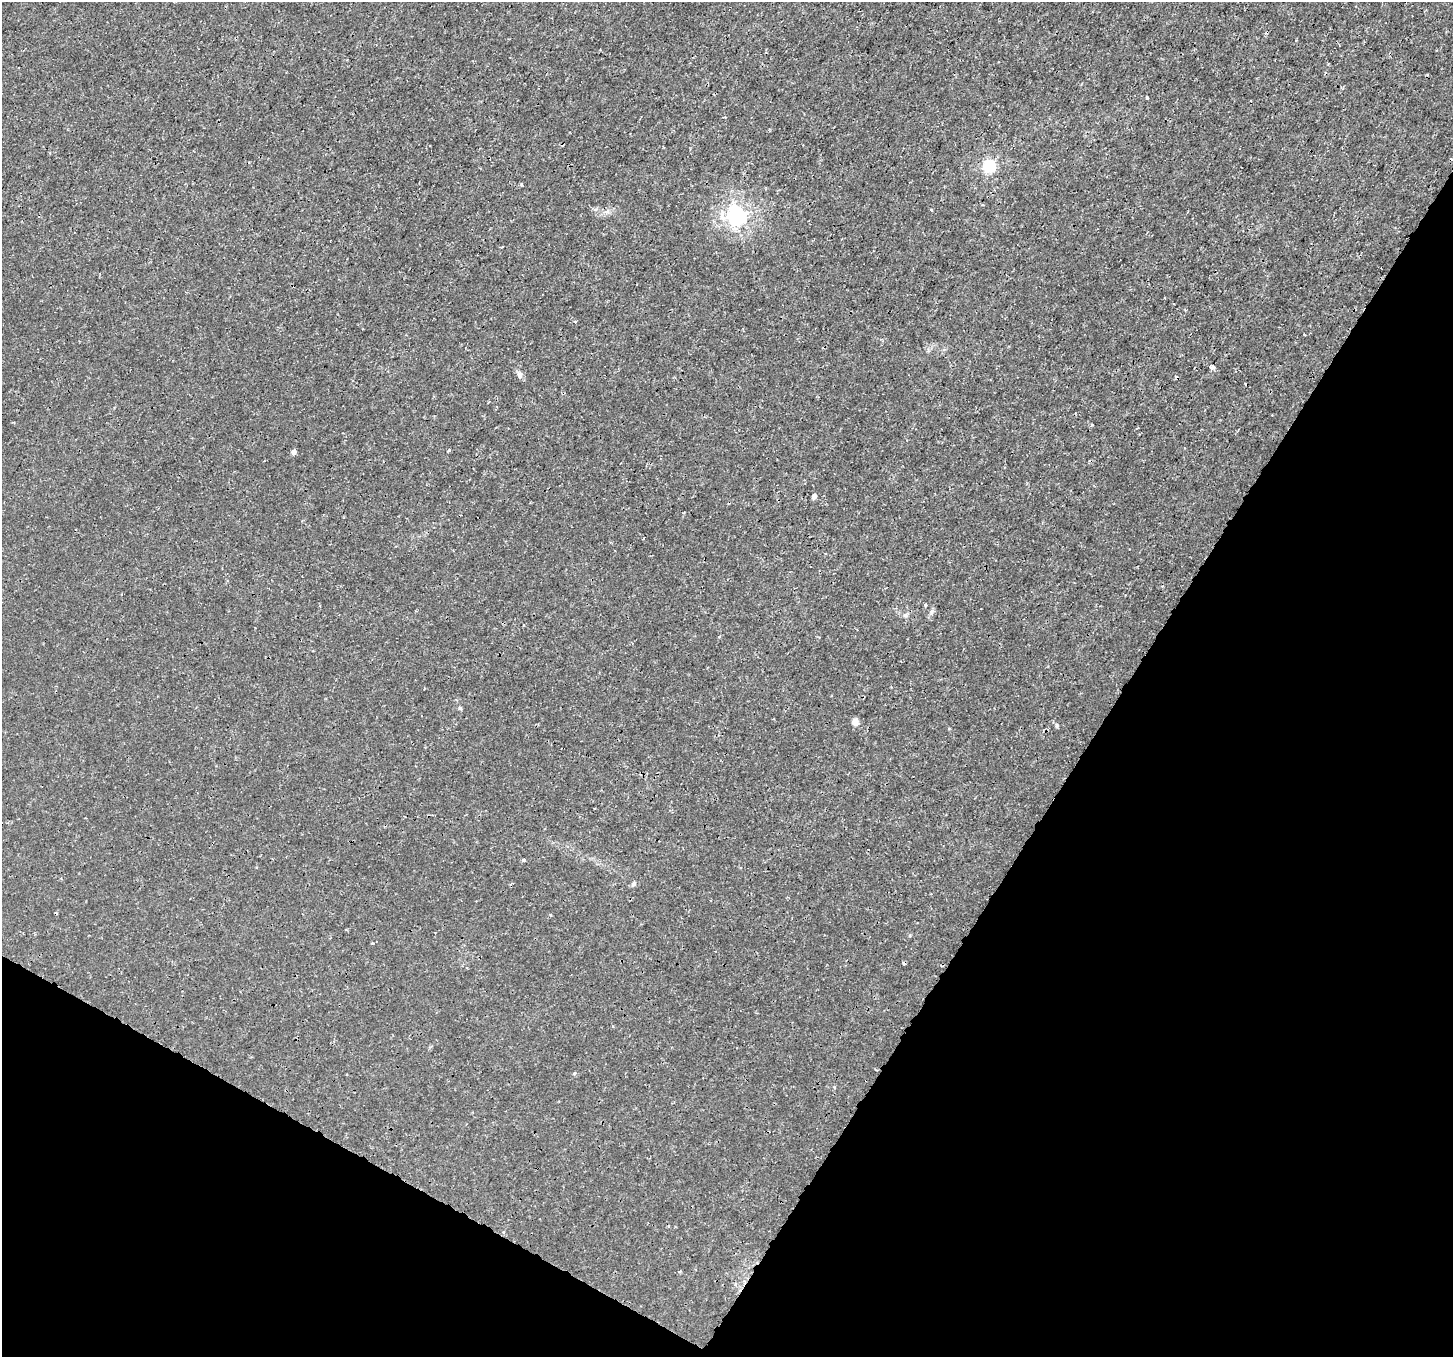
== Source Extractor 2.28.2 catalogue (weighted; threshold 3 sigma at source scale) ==
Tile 15 of 4 x 4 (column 3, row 4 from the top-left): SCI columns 2935-4385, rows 246-1600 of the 5878 x 5975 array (HDU 1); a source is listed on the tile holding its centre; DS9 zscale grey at full resolution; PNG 1455 x 1359 px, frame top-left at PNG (2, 2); no overlay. Shown black and unused: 30% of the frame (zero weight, under 3 of 4 exposures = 5% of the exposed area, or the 3 px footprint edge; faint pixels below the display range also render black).
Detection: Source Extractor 2.28.2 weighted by HDU 2 'WHT'; one run over the whole footprint, this tile lists its part. Background -9.67e-05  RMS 0.001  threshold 0.0045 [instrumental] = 3 sigma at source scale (4.5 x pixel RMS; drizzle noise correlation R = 1.50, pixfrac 1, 0.0396/0.0396 arcsec/px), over >= 5 px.
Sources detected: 18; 2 cosmic-ray / hot-pixel residue — not listed; the other 16 listed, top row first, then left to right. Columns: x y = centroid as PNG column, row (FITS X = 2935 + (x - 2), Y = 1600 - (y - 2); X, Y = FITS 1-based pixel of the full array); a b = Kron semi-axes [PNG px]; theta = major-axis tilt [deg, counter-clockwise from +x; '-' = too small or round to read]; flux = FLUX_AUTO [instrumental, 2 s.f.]
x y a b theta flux
1147 98 3 3 - 0.41
989 166 6 5 - 14
521 184 4 3 - 0.094
737 215 7 6 - 39
1213 367 4 4 - 0.6
520 375 9 6 -81 0.36
1092 425 3 3 - 0.17
294 452 4 4 - 0.52
814 496 4 4 - 0.47
925 605 3 3 - 0.15
906 615 7 4 90 0.17
855 722 8 7 - 0.6
1057 726 5 4 - 0.13
524 860 3 3 - 0.36
633 884 8 5 41 0.21
680 1271 3 3 - 0.16
Unlisted compact peaks at least as high as the median listed source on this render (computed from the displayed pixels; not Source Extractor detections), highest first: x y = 931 612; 449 450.